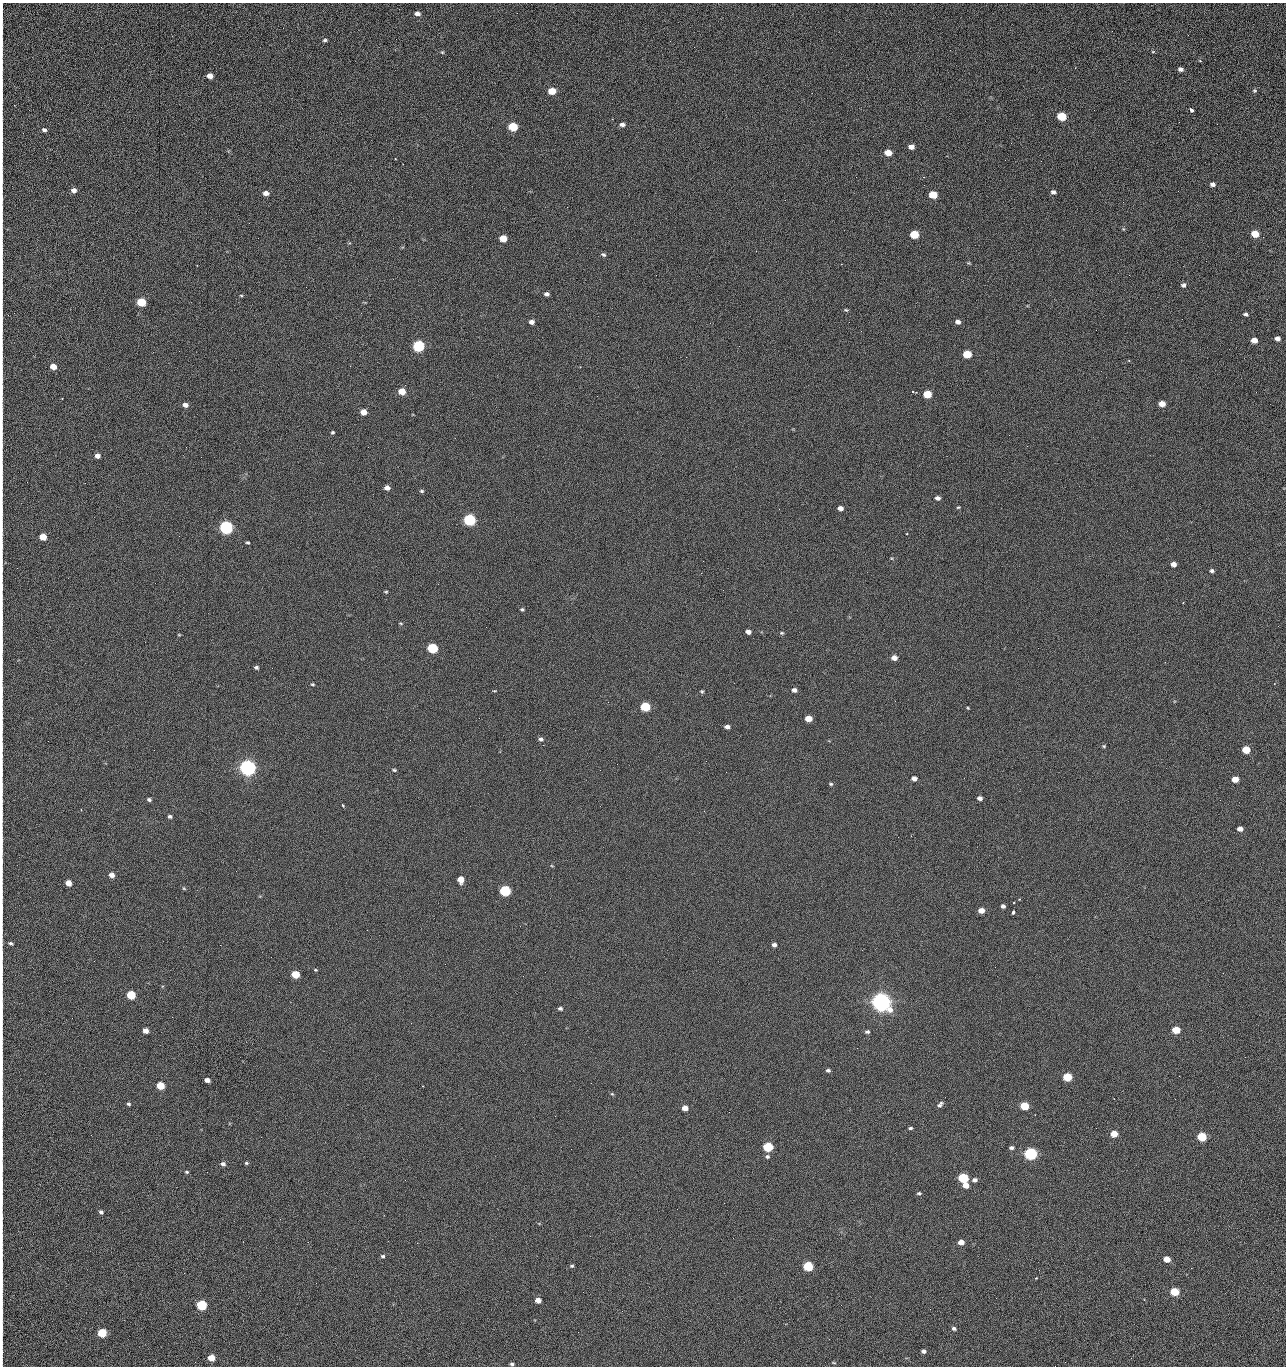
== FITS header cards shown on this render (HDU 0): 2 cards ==
NAXIS1  =                 1284 /fastest changing axis
NAXIS2  =                 1364 /next to fastest changing axis

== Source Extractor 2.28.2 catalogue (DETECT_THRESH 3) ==
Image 1284 x 1364 px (HDU 0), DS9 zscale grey, 1 PNG px = 1 image px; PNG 1288 x 1368 px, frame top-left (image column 1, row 1364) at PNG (2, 3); no overlay
Background 123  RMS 14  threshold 43.3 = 3 sigma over >= 5 px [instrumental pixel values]
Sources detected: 235; all 235 listed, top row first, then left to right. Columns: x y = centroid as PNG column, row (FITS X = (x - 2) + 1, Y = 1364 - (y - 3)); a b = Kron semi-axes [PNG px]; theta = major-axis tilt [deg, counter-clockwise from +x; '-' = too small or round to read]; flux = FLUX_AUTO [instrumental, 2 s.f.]
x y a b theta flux
2 9 14 2 90 2.1e+03
417 14 6 4 -10 4.7e+03
2 27 13 2 90 2.6e+03
1188 35 2 2 - 1.1e+03
2 40 11 2 90 2.1e+03
325 40 5 3 - 1.6e+03
670 41 2 2 - 2.4e+03
442 52 5 4 - 1.1e+03
1153 52 5 3 - 9.9e+02
1200 61 5 3 - 7.1e+02
2 68 10 2 90 1.6e+03
1181 69 5 4 - 2.9e+03
210 76 5 4 - 8.3e+03
552 91 6 5 - 2.3e+04
1255 91 5 5 - 1.4e+03
2 100 13 2 90 2.5e+03
14 105 2 2 - 7.8e+02
1192 110 5 3 - 5.7e+03
1062 116 6 5 - 4.4e+04
1179 122 2 2 - 1.2e+03
2 123 11 2 90 2.1e+03
622 125 6 5 - 3.6e+03
513 127 6 5 - 5.4e+04
44 130 5 4 - 2.6e+03
2 139 10 2 90 2.0e+03
911 147 5 4 - 6.2e+03
2 149 11 2 90 1.9e+03
888 153 6 5 - 1.6e+04
395 159 3 2 - 7.7e+02
1005 160 2 2 - 1.4e+03
1041 161 2 2 - 1.8e+03
403 164 2 2 - 6.4e+02
856 177 2 2 - 2.3e+03
923 177 2 2 - 3.1e+04
2 180 11 2 90 1.8e+03
1213 184 5 4 - 3.4e+03
74 190 5 5 - 5.1e+03
1053 192 6 5 - 2.7e+03
266 193 5 4 - 5.9e+03
933 195 6 5 - 2.8e+04
785 200 2 2 - 3.9e+02
1123 202 3 2 - 9.7e+02
1123 229 6 3 -71 9.7e+02
2 232 18 2 90 2.9e+03
914 234 6 5 - 4.1e+04
1255 234 6 5 - 2.4e+04
1263 237 3 2 - 9.2e+02
503 238 6 5 - 2.0e+04
603 254 7 5 -30 1.9e+03
969 263 6 3 0 9.3e+02
841 264 2 2 - 2.7e+04
197 265 2 2 - 6.7e+02
2 269 14 2 90 2.7e+03
656 275 2 2 - 1.6e+03
1183 285 5 5 - 2.7e+03
2 286 12 2 90 2.1e+03
306 287 2 2 - 7.4e+02
547 294 5 4 - 3.1e+03
241 295 5 3 - 9.9e+02
141 302 6 5 - 5.2e+04
846 310 6 4 -15 1.3e+03
1246 314 5 4 - 2.1e+03
2 319 11 2 90 1.3e+03
531 322 5 4 - 4.9e+03
849 322 2 2 - 9.2e+02
958 322 5 5 - 4.0e+03
710 323 2 2 - 3.5e+03
1096 330 2 2 - 6.1e+02
1277 339 5 5 - 4.6e+03
1254 340 5 5 - 1.0e+04
418 346 6 5 - 1.6e+05
739 346 2 2 - 5.0e+02
967 354 6 5 - 3.9e+04
1129 360 3 2 - 8.9e+02
53 366 5 4 - 1.1e+04
350 366 2 2 - 2.7e+03
2 380 11 2 90 2.2e+03
402 391 5 5 - 1.9e+04
913 391 6 2 -18 2.0e+03
1256 392 2 2 - 1.5e+03
927 394 6 5 - 3.3e+04
1162 404 5 4 - 9.9e+03
185 405 6 5 - 4.8e+03
363 412 5 5 - 9.3e+03
2 416 14 2 90 2.4e+03
333 432 4 3 - 1.3e+03
1009 435 2 2 - 1.3e+03
1027 446 2 2 - 5.3e+02
186 447 2 2 - 2.9e+03
97 456 5 4 - 5.7e+03
85 483 2 2 - 1.0e+03
387 488 5 4 - 5.1e+03
422 491 5 4 - 1.6e+03
937 498 6 4 -10 3.4e+03
958 507 5 3 - 9.9e+02
840 508 5 4 - 5.0e+03
2 509 11 2 90 1.8e+03
779 509 2 2 - 4.6e+02
469 520 6 5 - 2.0e+05
226 527 6 5 - 3.2e+05
907 534 3 2 - 3.6e+03
43 537 5 5 - 1.9e+04
247 542 4 3 - 1.4e+03
2 546 10 2 90 1.7e+03
1173 564 5 4 - 5.5e+03
1212 571 5 4 - 2.2e+03
2 587 10 2 90 1.5e+03
386 592 4 3 - 9.9e+02
522 609 4 4 - 1.4e+03
2 617 13 2 90 2.1e+03
401 623 5 3 - 9.0e+02
748 632 5 4 - 4.9e+03
782 633 5 4 - 1.3e+03
179 635 5 3 - 8.7e+02
2 648 16 2 90 2.6e+03
432 648 6 5 - 9.1e+04
894 658 5 4 - 7.1e+03
256 667 4 4 - 2.0e+03
312 684 5 3 - 1.2e+03
2 690 11 2 90 1.8e+03
794 690 5 4 - 3.9e+03
494 691 5 2 - 8.0e+02
702 691 4 4 - 1.3e+03
645 707 6 5 - 6.7e+04
968 708 4 3 - 8.9e+02
808 718 5 4 - 1.4e+04
727 727 5 4 - 3.7e+03
541 739 5 4 - 2.5e+03
543 745 2 2 - 3.4e+03
1104 746 5 4 - 1.3e+03
2 747 12 2 90 1.8e+03
1246 750 5 5 - 2.7e+04
706 761 2 2 - 2.2e+03
617 764 2 2 - 2.4e+03
247 768 6 5 - 7.2e+05
394 770 6 4 -11 1.3e+03
726 772 2 2 - 2.5e+03
914 778 5 4 - 5.8e+03
1235 779 5 4 - 1.3e+04
831 784 5 4 - 1.4e+03
2 790 9 2 90 1.4e+03
980 798 5 4 - 4.0e+03
149 800 5 4 - 2.1e+03
343 805 4 3 - 1.5e+03
170 816 5 4 - 2.1e+03
1240 829 5 4 - 5.9e+03
911 836 2 2 - 5.6e+02
2 840 17 2 90 2.8e+03
552 866 5 3 - 7.7e+02
112 875 5 5 - 5.9e+03
461 879 5 5 - 1.3e+04
68 883 5 4 - 9.9e+03
184 888 5 4 - 1.2e+03
505 891 6 5 - 1.3e+05
1019 899 3 3 - 7.4e+02
1003 906 4 4 - 2.8e+03
2 909 16 2 90 2.8e+03
981 910 5 4 - 9.4e+03
1013 912 4 3 - 3.4e+03
11 943 6 4 -22 1.7e+03
774 945 5 4 - 3.4e+03
2 969 14 2 90 2.3e+03
315 970 5 3 - 9.6e+02
295 974 5 5 - 3.3e+04
523 976 2 2 - 2.1e+03
131 995 5 5 - 5.2e+04
881 1002 7 6 - 1.2e+06
2 1005 13 2 90 1.8e+03
560 1009 5 4 - 2.1e+03
411 1023 2 2 - 5.6e+03
1176 1030 5 5 - 2.9e+04
145 1031 5 4 - 6.5e+03
867 1032 6 4 -9 2.2e+03
857 1048 2 2 - 1.4e+03
1245 1057 2 2 - 2.0e+03
2 1063 10 2 90 1.4e+03
828 1070 5 4 - 2.2e+03
1179 1076 2 2 - 2.7e+03
1067 1077 5 5 - 4.7e+04
207 1080 5 4 - 5.2e+03
160 1086 5 5 - 3.0e+04
612 1094 6 4 -43 1.1e+03
128 1104 4 4 - 1.7e+03
940 1105 8 4 52 2.5e+03
1024 1106 5 5 - 4.4e+04
685 1108 5 4 - 8.7e+03
2 1110 9 2 90 1.2e+03
729 1112 2 2 - 9.7e+02
910 1128 4 3 - 1.6e+03
1096 1128 2 2 - 4.1e+02
1114 1134 5 4 - 1.7e+04
91 1135 2 2 - 2.5e+03
1202 1137 5 5 - 5.8e+04
768 1147 6 5 - 7.8e+04
1011 1148 5 4 - 2.4e+03
571 1149 2 2 - 8.6e+02
1030 1154 6 5 - 2.8e+05
767 1156 6 6 - 2.2e+03
1087 1159 2 2 - 1.4e+03
246 1163 5 4 - 1.4e+03
223 1164 6 5 - 3.0e+03
2 1167 14 2 90 2.5e+03
187 1172 5 4 - 1.3e+03
963 1178 6 5 - 8.5e+04
975 1180 6 5 - 3.5e+03
965 1185 5 4 - 9.7e+03
919 1193 6 4 8 1.5e+03
2 1197 12 2 90 2.1e+03
101 1212 4 4 - 2.4e+03
2 1217 11 2 90 1.8e+03
280 1219 2 2 - 2.2e+03
308 1242 3 2 - 2.0e+03
961 1242 5 4 - 8.5e+03
417 1243 2 2 - 5.6e+03
383 1256 5 4 - 1.5e+03
1167 1259 5 4 - 1.4e+04
572 1266 5 4 - 1.5e+03
808 1266 6 5 - 8.0e+04
1036 1278 3 3 - 1.1e+03
583 1292 2 2 - 4.1e+02
1174 1292 5 5 - 4.6e+04
996 1298 2 2 - 2.7e+03
538 1300 5 4 - 7.7e+03
201 1305 6 5 - 1.0e+05
622 1311 3 2 - 9.1e+02
2 1313 26 2 90 5.1e+03
954 1328 5 4 - 2.2e+03
578 1332 2 2 - 3.4e+03
102 1333 5 5 - 5.3e+04
923 1351 4 4 - 3.2e+03
211 1358 5 5 - 1.9e+04
2 1361 7 2 90 1.1e+03
834 1363 6 2 -19 8.1e+02
512 1364 4 3 - 1.8e+03
1055 1366 2 2 - 1.9e+03
At the frame edge (FLAGS 8, measured only in part): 35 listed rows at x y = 2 9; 2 27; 2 40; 2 68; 2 100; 2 123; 2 139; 2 149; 2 180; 2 232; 2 269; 2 286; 2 319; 2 380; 2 416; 2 509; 2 546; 2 587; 2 617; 2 648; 2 690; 2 747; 2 790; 2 840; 2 909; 2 969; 2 1005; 2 1063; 2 1110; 2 1167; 2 1197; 2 1217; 2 1313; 2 1361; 1055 1366

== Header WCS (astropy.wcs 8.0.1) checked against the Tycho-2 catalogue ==
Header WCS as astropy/WCSLIB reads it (CRVAL/CRPIX/CD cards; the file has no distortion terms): RA---TAN/DEC--TAN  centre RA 15:41:40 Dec +51:59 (235.42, +51.99 deg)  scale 1.26 arcsec/px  FOV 26.9' x 28.5'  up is +92 deg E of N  parity flipped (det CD > 0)
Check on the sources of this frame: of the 60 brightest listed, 10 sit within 2.0 arcsec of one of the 11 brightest Tycho-2 stars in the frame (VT <= 12.29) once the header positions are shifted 0.80 arcsec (0.47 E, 0.65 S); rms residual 0.91 arcsec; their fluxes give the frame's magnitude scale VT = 24.51 - 2.5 log10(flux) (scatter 0.24 mag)
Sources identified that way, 10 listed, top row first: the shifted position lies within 2.0 arcsec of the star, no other Tycho-2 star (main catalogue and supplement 1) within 4.0 arcsec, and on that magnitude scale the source's flux lands within +1.5 / -3 mag of the star's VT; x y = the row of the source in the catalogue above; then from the Tycho-2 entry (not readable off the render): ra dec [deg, ICRS J2000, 3 dp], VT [Tycho-2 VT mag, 2 dp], TYC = Tycho-2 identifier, HIP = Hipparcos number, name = IAU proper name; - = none
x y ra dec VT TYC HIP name
418 346 235.614 +52.064 11.61 3489-1132-1 - -
469 520 235.514 +52.049 11.19 3489-1407-1 - -
226 527 235.515 +52.133 11.12 3489-1380-1 - -
247 768 235.378 +52.130 9.31 3489-1322-1 76850 -
505 891 235.303 +52.042 11.52 3489-958-1 - -
881 1002 235.232 +51.912 9.59 3489-824-1 - -
1030 1154 235.143 +51.862 10.97 3489-1016-1 - -
963 1178 235.131 +51.886 12.29 3489-908-1 - -
808 1266 235.084 +51.941 11.45 3489-1346-1 - -
201 1305 235.075 +52.152 11.74 3489-912-1 - -